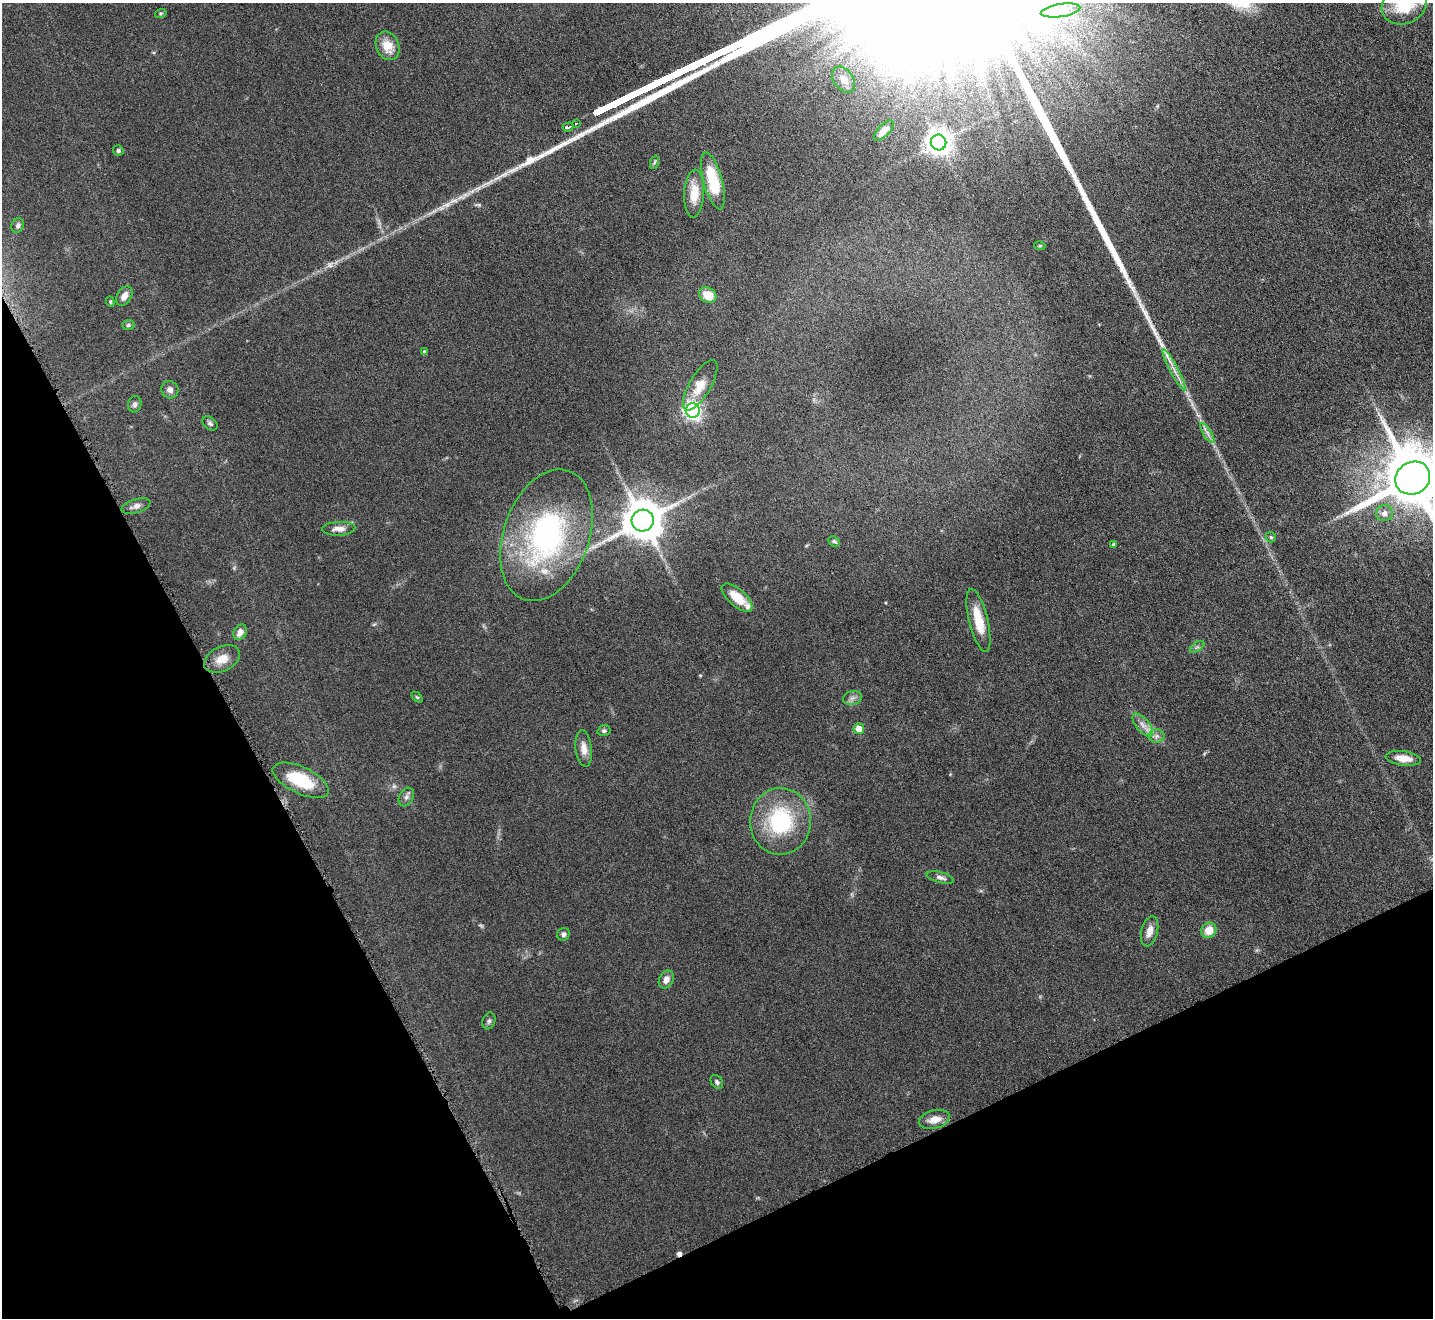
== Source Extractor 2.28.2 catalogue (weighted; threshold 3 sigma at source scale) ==
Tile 14 of 4 x 4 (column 2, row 4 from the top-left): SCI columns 1433-2863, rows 158-1473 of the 5726 x 5715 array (HDU 1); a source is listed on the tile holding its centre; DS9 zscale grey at full resolution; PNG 1435 x 1320 px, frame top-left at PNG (2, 3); each listed source drawn as its Kron ellipse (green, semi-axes under 4 px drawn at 4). Shown black and unused: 25% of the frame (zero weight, under 4 of 8 exposures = <1% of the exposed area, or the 3 px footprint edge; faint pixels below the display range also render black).
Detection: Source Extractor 2.28.2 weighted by HDU 2 'WHT'; one run over the whole footprint, this tile lists its part. Background 0.0475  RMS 0.0046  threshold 0.0186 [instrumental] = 3 sigma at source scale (4.09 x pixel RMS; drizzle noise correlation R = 1.36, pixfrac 0.8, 0.05/0.05 arcsec/px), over >= 5 px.
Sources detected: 67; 2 too faint to see at this stretch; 1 cosmic-ray / hot-pixel residue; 1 long thin detection or spike segment (spike, bleed or trail) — neither listed nor drawn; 3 inside a brighter listed object's ellipse — not listed separately; the other 60 listed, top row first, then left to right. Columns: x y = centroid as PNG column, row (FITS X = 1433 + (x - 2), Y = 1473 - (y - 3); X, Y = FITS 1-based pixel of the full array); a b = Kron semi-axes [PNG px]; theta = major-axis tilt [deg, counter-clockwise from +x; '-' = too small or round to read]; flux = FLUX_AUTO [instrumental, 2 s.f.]
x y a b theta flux
1404 4 23 19 27 20
1061 10 20 6 8 5
161 13 6 3 18 0.54
388 46 15 11 -67 7.3
844 80 14 9 -55 4.2
576 123 4 3 - 0.96
568 127 5 3 - 2
884 131 13 5 45 3.2
938 142 8 7 - 440
118 150 5 5 - 1
655 162 7 4 70 0.72
713 181 29 9 -75 18
694 194 24 10 87 8.3
18 225 7 6 - 1.2
1040 246 5 3 - 0.42
708 295 9 7 -31 7.2
124 296 10 7 58 3.1
110 302 5 4 - 0.55
128 325 6 5 - 0.72
424 352 4 4 - 0.78
1174 370 23 4 -62 3.5
700 385 29 10 59 6.9
170 390 9 8 - 2.1
135 404 8 6 76 1.4
693 411 7 7 - 160
210 423 8 6 -41 1.1
1207 433 11 4 -58 1.8
1413 478 18 16 32 4200
136 506 15 6 17 2.4
1385 513 8 8 - 2.6
643 520 11 10 - 1600
339 529 16 7 3 3.2
546 535 68 43 70 95
1271 537 5 5 - 0.71
834 541 6 5 - 0.79
1113 544 4 4 - 0.89
737 598 19 8 -42 9
978 620 32 9 -76 11
240 632 8 6 59 3
1197 647 8 4 36 0.98
222 659 19 12 26 5.7
417 697 6 4 -44 0.53
852 698 9 7 16 1.8
1143 725 14 6 -50 3
859 729 5 5 - 5.7
604 731 6 5 - 0.92
1156 736 8 6 2 1.6
584 748 18 8 -83 3.6
1403 758 18 7 -7 5.9
301 780 30 13 -25 20
406 797 10 7 61 1.7
780 821 33 30 89 38
940 877 14 5 -15 1.8
1209 930 8 7 - 6.6
1149 931 15 8 75 3.6
563 934 6 6 - 1.3
666 979 9 7 62 2.7
489 1021 8 6 70 1.1
717 1082 7 5 -54 1.1
934 1119 16 9 15 4.7
Isophote crosses this tile's border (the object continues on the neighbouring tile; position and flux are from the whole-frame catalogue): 2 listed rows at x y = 1404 4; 1413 478
Unlisted compact peaks at least as high as the median listed source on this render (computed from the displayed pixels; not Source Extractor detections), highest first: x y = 329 265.